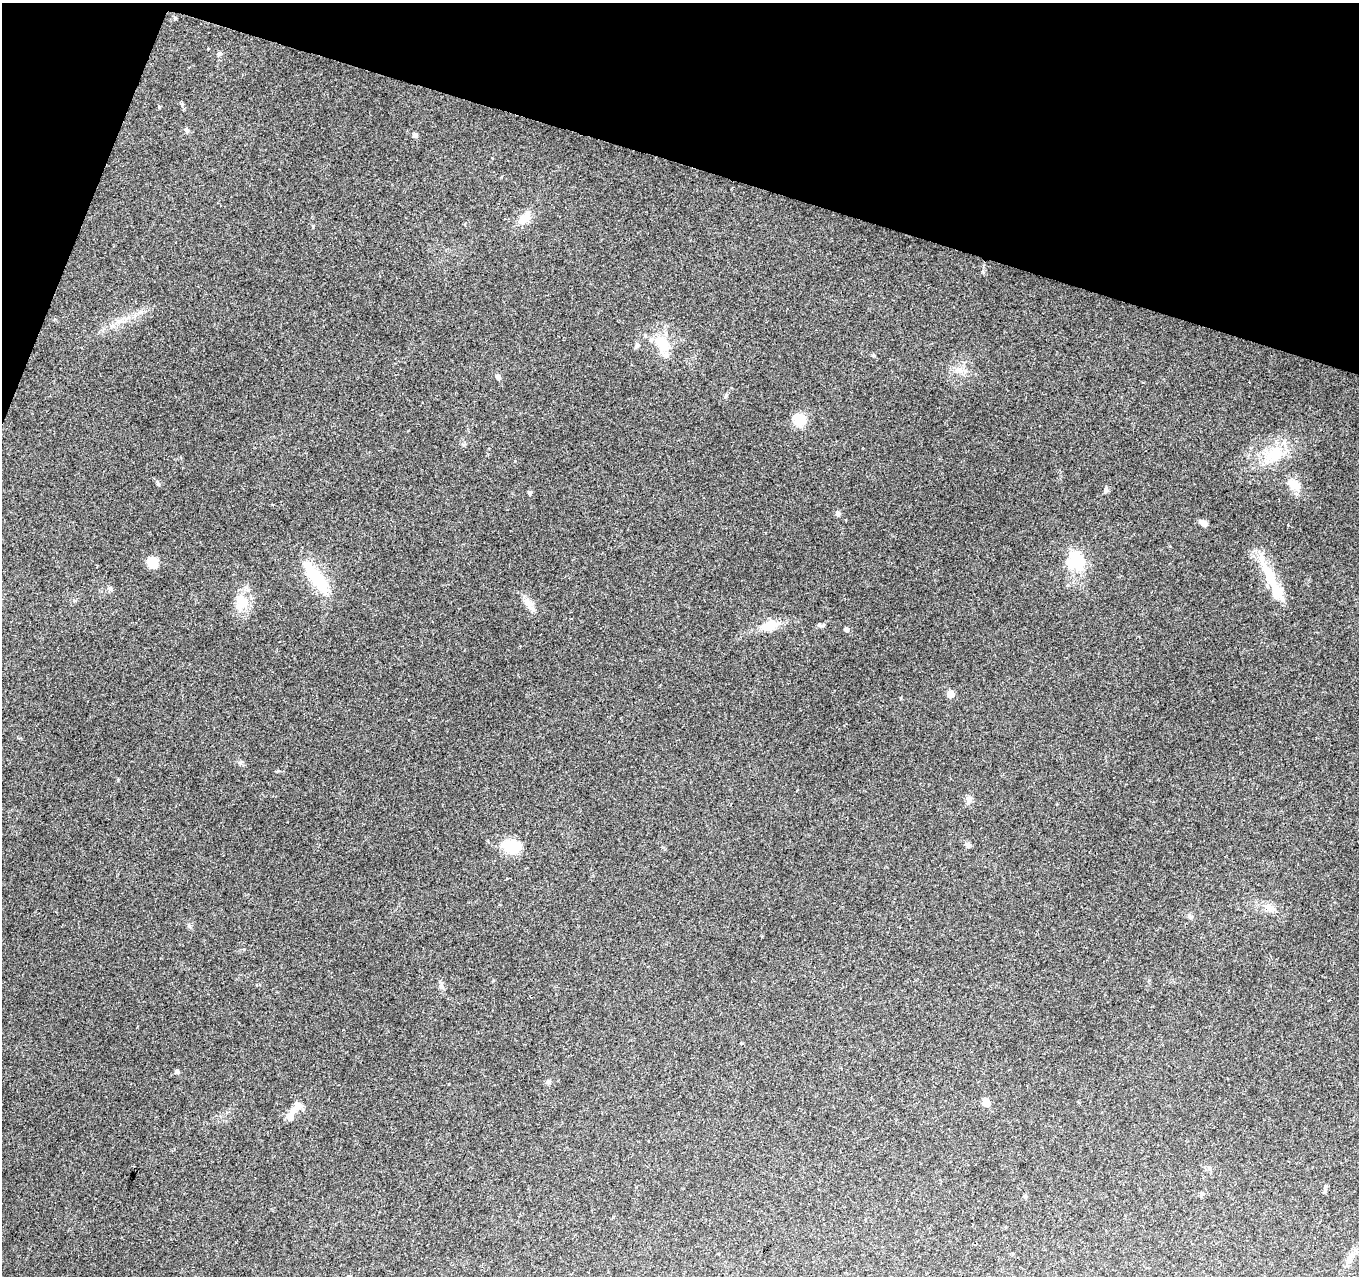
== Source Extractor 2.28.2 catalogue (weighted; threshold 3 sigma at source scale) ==
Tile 2 of 4 x 4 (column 2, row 1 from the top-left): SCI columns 1359-2715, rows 4035-5308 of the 5436 x 5585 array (HDU 1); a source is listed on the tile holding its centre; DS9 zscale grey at full resolution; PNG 1361 x 1278 px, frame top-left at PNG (2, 3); no overlay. Shown black and unused: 15% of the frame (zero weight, under 2 of 3 exposures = <1% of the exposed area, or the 3 px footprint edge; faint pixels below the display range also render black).
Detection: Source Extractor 2.28.2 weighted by HDU 2 'WHT'; one run over the whole footprint, this tile lists its part. Background 0.198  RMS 0.0088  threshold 0.0398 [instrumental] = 3 sigma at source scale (4.5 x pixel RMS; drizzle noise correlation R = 1.50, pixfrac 1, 0.0396/0.0396 arcsec/px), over >= 5 px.
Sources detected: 44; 3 inside a brighter object's white glare — not listed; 1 inside a brighter listed object's ellipse — not listed separately; the other 40 listed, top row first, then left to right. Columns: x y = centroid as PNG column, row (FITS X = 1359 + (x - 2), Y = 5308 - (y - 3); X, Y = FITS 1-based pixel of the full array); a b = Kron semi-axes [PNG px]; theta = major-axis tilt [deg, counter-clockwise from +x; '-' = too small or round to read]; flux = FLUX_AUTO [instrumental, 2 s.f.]
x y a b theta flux
220 54 6 4 -1 1.4
187 130 7 5 -89 1.7
415 135 5 5 - 3
525 218 15 10 39 10
662 344 26 16 -47 22
637 345 7 5 -71 1.8
497 377 8 5 -58 2.1
726 396 6 4 87 1.2
799 420 12 12 - 17
1275 454 24 22 31 28
1294 485 17 10 -37 12
1106 490 9 5 84 2
529 493 5 5 - 1.6
838 513 7 6 - 1.9
1203 523 9 5 -32 4.8
1076 561 7 7 - 170
152 563 11 9 -55 14
1270 576 50 13 -64 32
316 578 47 16 -54 40
111 589 7 6 - 2.2
241 603 25 16 83 18
528 603 14 9 -61 6.5
769 625 22 12 19 16
819 625 7 4 -15 1.6
846 629 5 4 - 2.8
950 694 5 5 - 14
969 799 9 8 - 3.6
968 845 8 6 -74 2.3
511 847 22 16 -29 21
1268 907 13 9 -39 6.3
1189 916 7 4 -71 1.5
741 1043 5 3 - 0.96
177 1071 5 4 - 3
548 1082 6 6 - 1.7
986 1103 5 5 - 18
298 1106 12 11 - 5.8
290 1118 12 10 -71 4.8
1202 1193 6 6 - 1.6
1025 1196 6 4 -18 0.97
1350 1256 7 4 72 2.6
Unlisted compact peaks at least as high as the median listed source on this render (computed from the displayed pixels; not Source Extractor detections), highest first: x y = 189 926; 158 484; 159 107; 118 780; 515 461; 1288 525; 313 226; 240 763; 464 445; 983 272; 874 356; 901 698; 442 987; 244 949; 278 771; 182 106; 141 312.